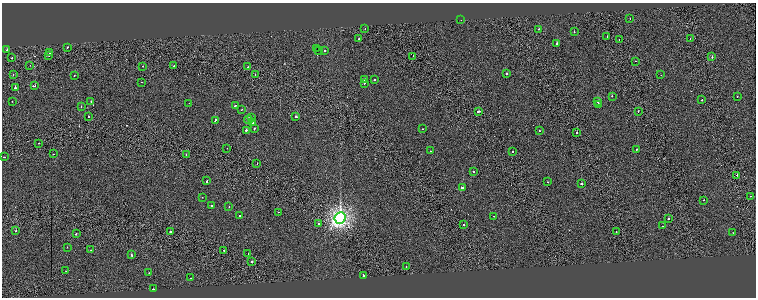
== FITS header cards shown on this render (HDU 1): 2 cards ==
NAXIS1  =                 1508
NAXIS2  =                  591

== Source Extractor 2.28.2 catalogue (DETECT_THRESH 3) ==
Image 1508 x 591 px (HDU 1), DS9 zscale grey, zoomed out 1/2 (1 PNG px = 2 x 2 image px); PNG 758 x 300 px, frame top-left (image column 1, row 590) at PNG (2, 3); each listed source drawn as its Kron ellipse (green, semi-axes under 4 px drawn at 4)
Background 0.00231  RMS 0.23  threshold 0.7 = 3 sigma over >= 5 px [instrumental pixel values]
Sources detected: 116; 11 cannot appear on this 1/2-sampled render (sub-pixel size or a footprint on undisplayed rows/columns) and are neither listed nor drawn; the other 105 listed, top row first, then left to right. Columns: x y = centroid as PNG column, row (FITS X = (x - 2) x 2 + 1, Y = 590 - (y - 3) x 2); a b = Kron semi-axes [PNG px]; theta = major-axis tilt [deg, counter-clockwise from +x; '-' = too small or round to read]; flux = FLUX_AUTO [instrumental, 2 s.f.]
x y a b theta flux
630 18 2 1 - 44
461 20 2 1 - 53
365 29 2 1 - 51
539 29 2 1 - 280
574 32 2 2 - 100
607 36 2 1 - 120
358 39 2 1 - 53
619 39 2 1 - 45
690 39 2 1 - 140
557 44 3 2 - 400
68 47 2 2 - 180
317 49 2 1 - 23000
7 50 2 2 - 190
325 50 2 2 - 81
318 51 3 1 - 13000
50 53 3 2 - 360
49 55 3 1 - 300
413 56 2 1 - 51
712 57 2 2 - 180
12 58 2 1 - 250
635 61 2 1 - 68
30 65 2 1 - 55
143 66 2 2 - 51
174 66 2 2 - 140
248 67 2 1 - 100
507 73 2 2 - 220
13 75 2 1 - 88
255 75 2 1 - 53
661 75 2 1 - 14
74 76 2 2 - 77
364 80 3 2 - 270
374 80 2 2 - 170
142 82 2 1 - 93
364 83 2 2 - 170
35 86 4 1 - 490
15 88 2 2 - 920
612 96 2 2 - 120
737 96 2 2 - 110
701 100 2 1 - 130
12 101 2 2 - 120
91 101 2 2 - 74
598 101 2 2 - 470
189 103 2 1 - 64
599 104 3 2 - 480
235 106 2 2 - 510
81 107 2 1 - 79
242 109 2 2 - 48
478 111 3 2 - 440
638 111 2 1 - 500
89 117 2 2 - 200
251 117 2 2 - 250
296 117 2 2 - 170
215 120 3 2 - 360
248 120 4 2 - 410
252 122 3 2 - 520
254 129 3 2 - 260
422 129 2 2 - 60
246 130 2 2 - 620
539 131 2 2 - 210
577 133 2 2 - 380
39 143 2 2 - 62
227 148 2 2 - 58
637 149 2 2 - 130
430 151 2 2 - 42
513 152 2 1 - 99
53 154 2 2 - 92
186 155 2 1 - 49
4 157 2 1 - 200
257 164 2 1 - 98
473 171 2 2 - 170
737 175 2 2 - 200
207 181 2 2 - 160
547 182 2 1 - 86
581 183 2 2 - 930
462 187 3 2 - 380
750 196 2 2 - 66
202 197 2 1 - 63
704 200 2 1 - 89
211 206 2 2 - 150
229 207 2 2 - 72
278 212 2 1 - 130
239 215 2 2 - 190
494 216 2 1 - 73
340 218 6 5 - 17000
669 218 2 2 - 460
318 224 2 2 - 150
463 224 2 2 - 81
663 226 2 1 - 56
16 231 2 2 - 250
616 231 2 1 - 93
170 232 2 2 - 380
733 233 2 1 - 49
76 234 2 2 - 190
67 247 2 1 - 100
91 250 2 1 - 26
224 250 2 2 - 300
248 253 2 1 - 390
131 255 2 2 - 230
252 262 2 2 - 490
406 267 2 1 - 130
66 271 2 2 - 68
149 273 2 2 - 49
363 275 3 2 - 300
191 278 2 1 - 71
153 289 2 2 - 58
At the frame edge (FLAGS 8, measured only in part): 1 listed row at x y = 4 157
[11 sub-pixel or undisplayed-footprint detections neither listed nor drawn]